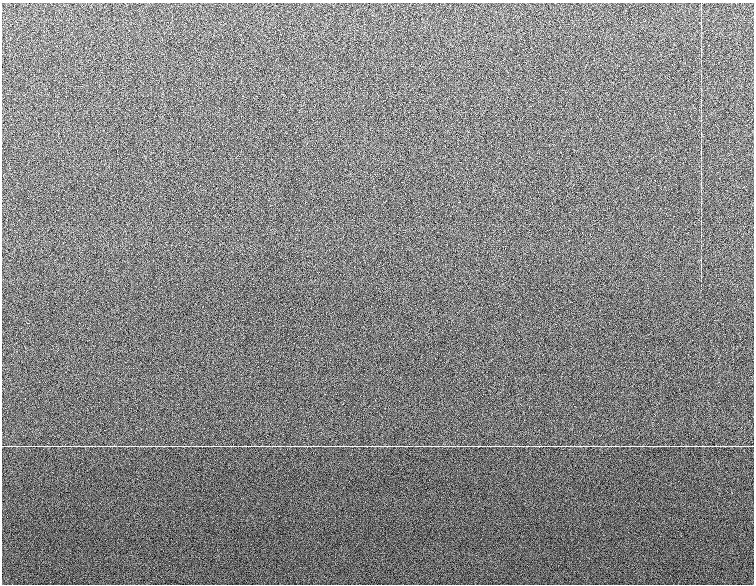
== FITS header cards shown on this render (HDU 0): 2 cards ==
NAXIS1  =                  752
NAXIS2  =                  582

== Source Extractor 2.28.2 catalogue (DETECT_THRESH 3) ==
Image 752 x 582 px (HDU 0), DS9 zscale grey, 1 PNG px = 1 image px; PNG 756 x 586 px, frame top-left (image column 1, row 582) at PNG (2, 3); no overlay
Background 776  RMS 8.3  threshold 24.9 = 3 sigma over >= 5 px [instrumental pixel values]
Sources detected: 14; all 14 listed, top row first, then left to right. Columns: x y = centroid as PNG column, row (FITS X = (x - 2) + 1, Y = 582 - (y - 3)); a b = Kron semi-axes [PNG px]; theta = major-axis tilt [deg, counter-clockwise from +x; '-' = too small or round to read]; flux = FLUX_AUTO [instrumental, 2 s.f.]
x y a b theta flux
701 152 3 2 - 570
47 446 12 2 0 1100
99 446 9 2 0 770
174 446 11 2 0 980
232 446 11 2 0 990
289 446 9 2 0 750
330 446 8 2 0 760
373 446 9 2 0 670
405 446 9 2 0 750
437 446 10 2 0 990
500 446 19 2 0 1700
582 446 18 2 0 1800
632 446 11 2 0 900
703 446 8 2 0 810